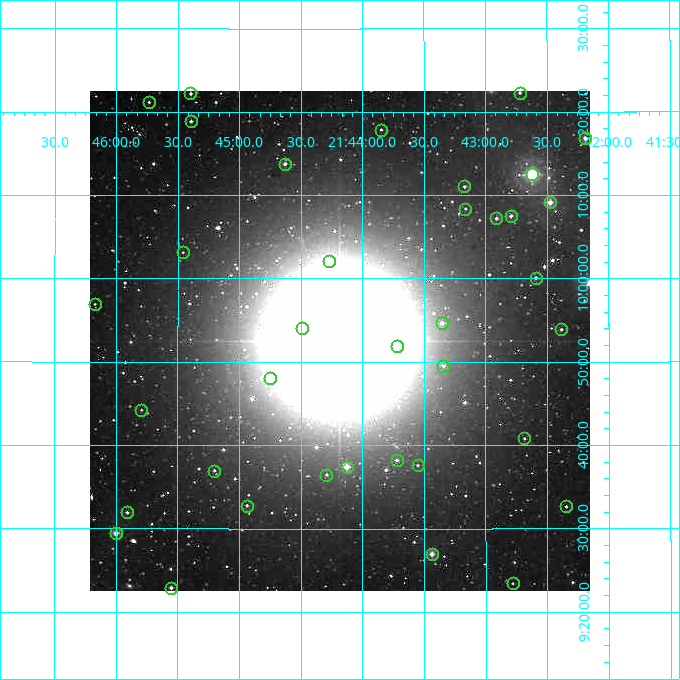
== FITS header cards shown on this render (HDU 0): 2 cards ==
NAXIS1  =                  500
NAXIS2  =                  500

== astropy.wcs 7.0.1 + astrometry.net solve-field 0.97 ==
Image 500 x 500 px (HDU 0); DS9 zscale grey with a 90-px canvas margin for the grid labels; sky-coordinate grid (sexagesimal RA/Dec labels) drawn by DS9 from the SOLVED WCS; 37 Tycho-2 reference stars matched to detected sources circled (green)
Header WCS: none
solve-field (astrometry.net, Tycho-2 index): SOLVED blind (the file carries no WCS)
Solved WCS: RA---TAN-SIP/DEC--TAN-SIP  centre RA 21:44:11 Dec +09:53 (326.05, +9.88 deg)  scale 7.2 arcsec/px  FOV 60.0' x 60.0'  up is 0 deg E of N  parity normal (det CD < 0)
(file carries no celestial WCS; the grid is the blind solution)
Tycho-2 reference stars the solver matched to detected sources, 37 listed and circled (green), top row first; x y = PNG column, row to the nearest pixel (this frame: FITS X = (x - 90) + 1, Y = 500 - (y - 91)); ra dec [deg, ICRS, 3 dp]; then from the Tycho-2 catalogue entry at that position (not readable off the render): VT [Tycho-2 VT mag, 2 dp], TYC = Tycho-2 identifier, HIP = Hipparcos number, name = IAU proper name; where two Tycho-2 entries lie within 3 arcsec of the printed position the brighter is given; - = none
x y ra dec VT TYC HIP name
190 93 326.349 +10.370 11.21 1125-1401-1 - -
520 93 325.680 +10.372 11.30 1125-1000-1 - -
149 102 326.433 +10.353 11.44 1125-833-1 - -
191 121 326.348 +10.314 10.90 1125-510-1 - -
381 130 325.962 +10.298 12.21 1125-1185-1 - -
585 138 325.547 +10.280 10.31 1125-1330-1 107145 -
285 164 326.157 +10.230 10.64 1125-1816-1 - -
532 174 325.654 +10.208 7.59 1125-1349-1 107184 -
464 186 325.792 +10.184 11.41 1125-897-1 - -
550 202 325.619 +10.152 9.68 1125-1675-1 - -
465 209 325.790 +10.140 12.04 1125-2032-1 - -
511 216 325.698 +10.125 11.00 1125-917-1 - -
496 218 325.727 +10.120 11.49 1125-933-1 - -
183 252 326.364 +10.052 12.67 1125-1450-1 - -
329 261 326.068 +10.034 8.81 1125-2001-1 - -
536 278 325.648 +10.001 11.19 1125-1385-1 - -
95 304 326.544 +9.949 11.86 1125-1881-1 - -
442 323 325.838 +9.911 10.82 1125-1470-1 - -
302 328 326.122 +9.902 9.88 1125-1756-1 - -
561 329 325.596 +9.898 11.33 1125-1519-1 - -
397 346 325.930 +9.866 11.49 1125-1893-1 - -
443 366 325.835 +9.825 11.43 1125-1736-1 - -
270 378 326.187 +9.801 11.03 1125-1982-1 - -
141 410 326.449 +9.737 12.50 1125-1937-1 - -
524 438 325.671 +9.680 12.28 1125-323-1 - -
397 460 325.930 +9.637 11.46 1125-80-1 - -
418 465 325.888 +9.627 12.39 1125-465-1 - -
347 467 326.032 +9.624 9.67 1125-41-1 - -
214 471 326.300 +9.616 12.30 1125-543-1 - -
326 475 326.073 +9.608 11.97 1125-509-1 - -
247 506 326.234 +9.546 11.20 1125-565-1 - -
566 506 325.587 +9.544 11.72 1125-457-1 - -
127 512 326.477 +9.532 11.06 1125-47-1 - -
116 533 326.500 +9.491 9.74 1125-603-1 - -
432 554 325.859 +9.449 9.77 1125-295-1 - -
513 583 325.695 +9.390 12.38 1125-2173-1 - -
171 588 326.388 +9.382 10.72 1125-2141-1 - -